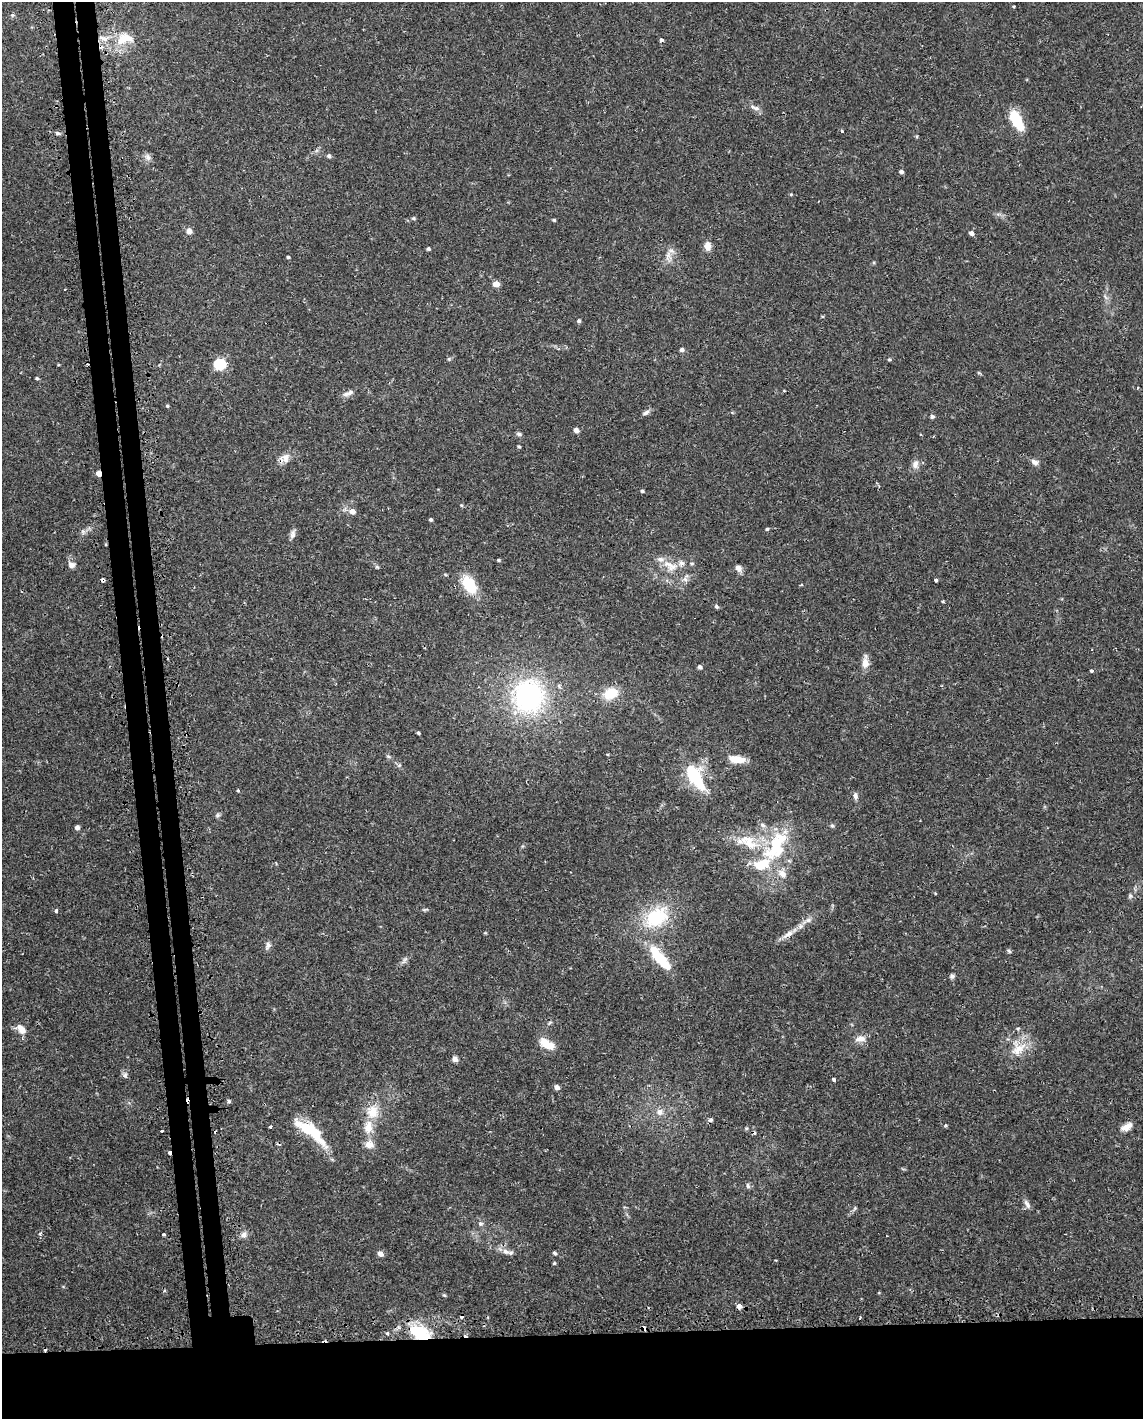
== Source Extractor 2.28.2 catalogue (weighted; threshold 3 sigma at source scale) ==
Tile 11 of 4 x 3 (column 3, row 3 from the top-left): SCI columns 2300-3440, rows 84-1500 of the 4619 x 4388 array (HDU 1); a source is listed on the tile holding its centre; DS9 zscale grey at full resolution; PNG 1145 x 1421 px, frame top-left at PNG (2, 2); no overlay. Shown black and unused: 9% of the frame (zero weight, under 2 of 3 exposures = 3% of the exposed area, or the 3 px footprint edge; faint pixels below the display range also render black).
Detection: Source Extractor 2.28.2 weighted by HDU 2 'WHT'; one run over the whole footprint, this tile lists its part. Background 0.029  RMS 0.003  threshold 0.0137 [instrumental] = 3 sigma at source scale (4.5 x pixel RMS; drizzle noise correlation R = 1.50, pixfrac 1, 0.0396/0.0396 arcsec/px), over >= 5 px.
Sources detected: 135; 1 inside a brighter object's white glare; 9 cosmic-ray / hot-pixel residue — not listed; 7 inside a brighter listed object's ellipse — not listed separately; the other 118 listed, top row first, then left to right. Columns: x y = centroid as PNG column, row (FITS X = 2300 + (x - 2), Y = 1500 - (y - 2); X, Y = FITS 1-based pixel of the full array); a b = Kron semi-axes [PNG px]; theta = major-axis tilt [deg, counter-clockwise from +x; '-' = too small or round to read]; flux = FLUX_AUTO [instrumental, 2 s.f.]
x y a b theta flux
1014 7 3 2 - 0.44
12 15 5 5 - 0.44
124 39 25 15 16 7.8
661 40 4 3 - 1.9
755 108 14 5 -19 1.3
1016 120 21 10 -60 11
842 131 4 3 - 0.38
58 133 6 4 1 0.5
329 156 5 5 - 0.67
148 157 10 6 -53 1.1
901 172 5 4 - 0.67
791 194 5 3 - 0.3
413 218 6 4 20 0.44
554 220 5 4 - 0.35
189 231 7 6 - 1.6
971 233 6 5 - 0.95
707 246 9 7 87 2.3
428 249 5 4 - 0.5
668 255 13 7 -63 1.8
288 257 3 3 - 0.39
496 284 6 5 - 2.4
579 321 5 5 - 0.55
682 350 5 5 - 0.72
449 359 5 5 - 0.43
889 359 5 4 - 0.36
220 364 6 5 - 25
37 378 5 4 - 0.39
348 393 15 6 23 1.4
167 406 4 4 - 0.35
646 412 9 6 28 0.95
932 416 5 5 - 0.65
576 430 5 4 - 1.5
519 434 7 5 -1 0.6
519 447 4 3 - 0.42
285 458 14 11 -87 2.3
1035 462 9 6 -28 1.3
915 464 13 9 79 1.7
99 473 5 4 - 1.8
642 491 4 4 - 0.4
461 505 5 4 - 0.3
352 511 7 6 - 1.8
431 519 4 4 - 0.5
767 529 4 4 - 0.41
83 532 6 6 - 0.77
293 534 12 7 75 1.2
498 560 4 4 - 0.34
71 565 9 7 -32 1.3
670 565 26 11 -26 5.2
377 567 7 4 -44 0.45
738 568 10 8 -60 1.3
102 580 4 3 - 4.7
936 580 3 3 - 0.88
469 585 20 12 -54 11
801 585 5 3 - 0.3
943 602 3 3 - 0.72
716 606 5 5 - 0.57
865 662 16 8 88 2.5
700 667 5 5 - 0.76
1091 671 4 4 - 0.36
611 693 16 11 23 6.9
529 696 37 33 86 48
418 733 3 3 - 0.43
388 756 6 4 -19 0.44
737 759 16 7 -8 4.8
695 777 31 14 -59 16
238 790 3 3 - 0.65
855 796 9 6 -77 1
218 815 6 5 - 0.53
832 826 6 5 - 0.52
77 827 5 5 - 0.96
750 844 32 13 -31 8.3
776 846 48 22 64 21
1130 896 7 5 89 0.59
424 910 7 4 -18 0.41
56 911 4 3 - 1
657 917 31 21 37 17
808 920 8 6 21 1
788 934 20 7 34 2.5
268 945 11 7 65 1
1009 951 6 4 -47 0.46
659 957 38 11 -51 12
952 976 6 6 - 0.67
21 1029 12 7 -45 3
1018 1029 4 4 - 0.65
860 1039 15 9 6 2.1
547 1044 16 8 -28 5.8
1018 1049 26 12 34 5.4
455 1059 6 6 - 1.2
125 1075 8 6 90 0.81
834 1080 4 3 - 0.74
557 1087 5 5 - 1.2
229 1101 5 5 - 0.49
372 1112 18 16 85 6.1
660 1112 9 9 - 1.7
945 1125 4 4 - 0.35
270 1126 3 3 - 0.49
1126 1127 15 8 32 2.2
307 1128 31 13 -27 9.9
162 1131 3 2 - 0.73
369 1145 12 10 -9 2.3
169 1153 3 2 - 3.1
748 1186 8 4 -89 0.55
1027 1204 13 6 -57 1.2
855 1208 6 4 71 0.43
480 1223 6 6 - 0.73
40 1234 5 3 - 0.44
163 1234 4 3 - 0.78
244 1235 9 8 - 1.3
506 1251 13 7 -20 1.8
554 1253 5 4 - 0.49
380 1254 6 6 - 1.4
554 1263 4 4 - 0.37
444 1295 6 4 -43 0.34
739 1306 5 5 - 1.2
860 1318 3 3 - 0.64
644 1328 5 4 - 1.7
387 1333 4 4 - 0.38
420 1333 23 12 -31 16
Overlapping masked pixels (flux is a lower limit): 6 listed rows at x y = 285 458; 99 473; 102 580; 169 1153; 644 1328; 420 1333